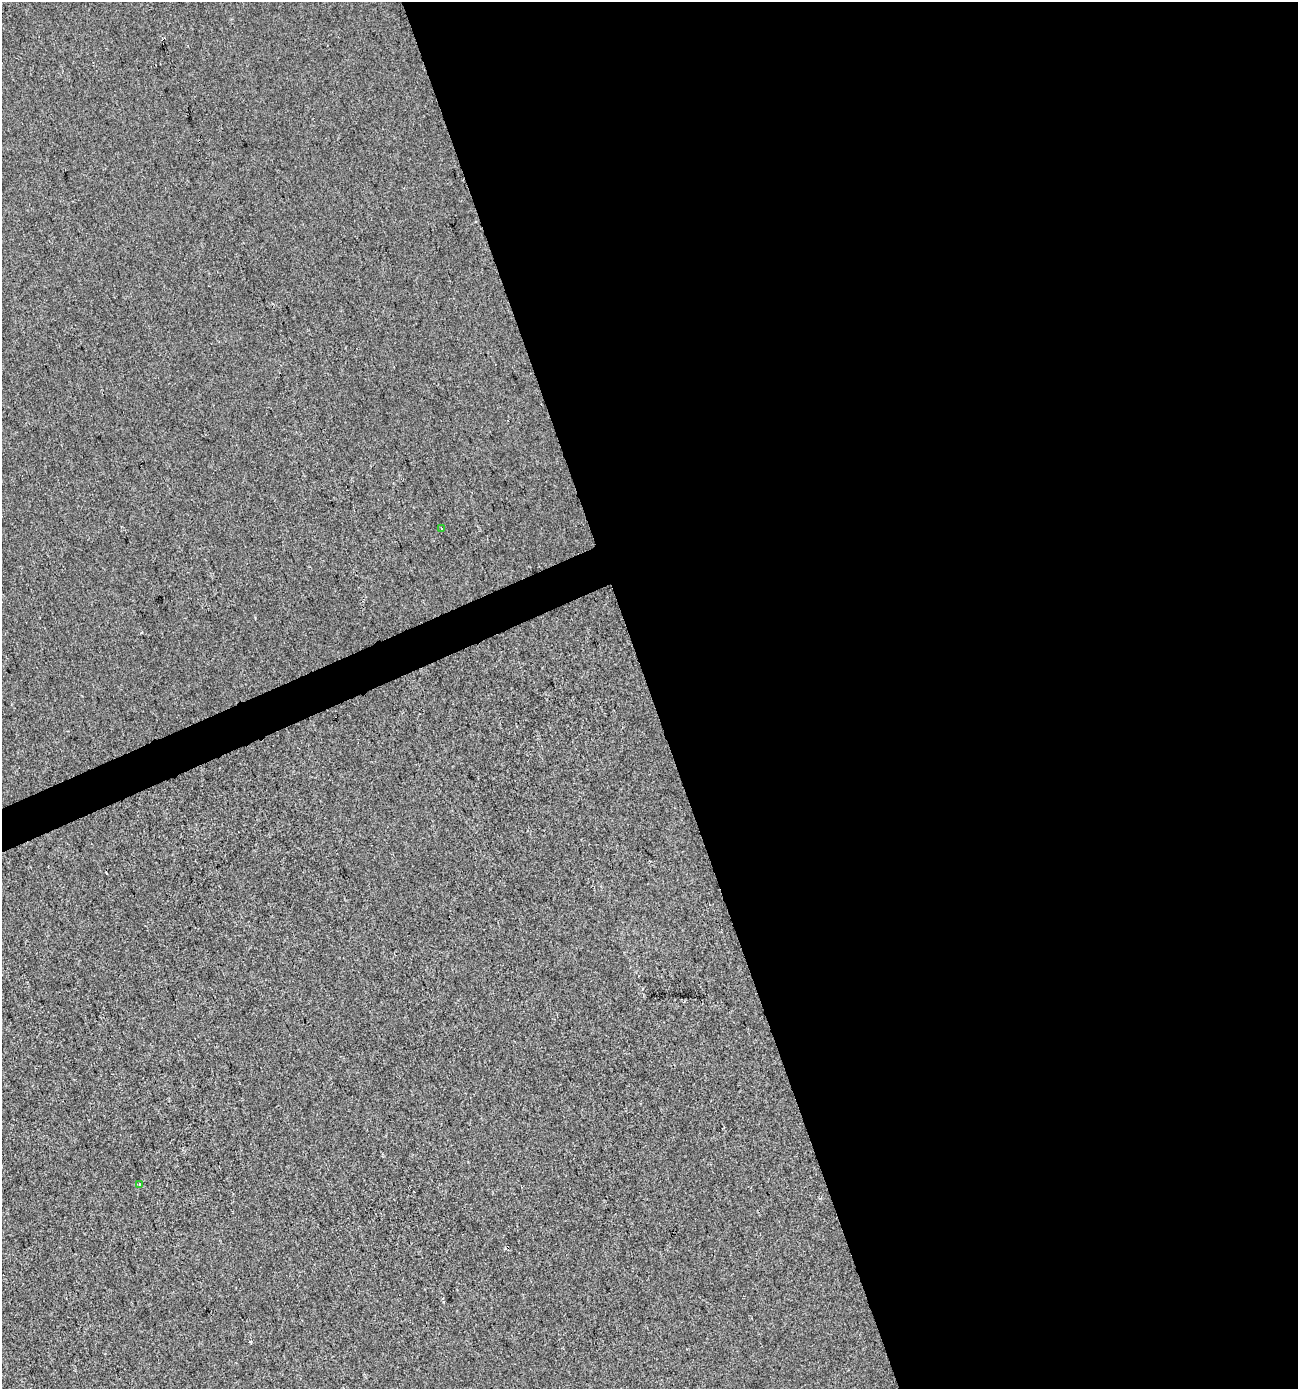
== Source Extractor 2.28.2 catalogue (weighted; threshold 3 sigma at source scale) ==
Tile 8 of 4 x 4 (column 4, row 2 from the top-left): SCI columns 3966-5261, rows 2776-4162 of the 5395 x 5549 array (HDU 1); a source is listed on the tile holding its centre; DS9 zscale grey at full resolution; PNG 1300 x 1391 px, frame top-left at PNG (2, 2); each listed source drawn as its Kron ellipse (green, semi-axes under 4 px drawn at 4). Shown black and unused: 51% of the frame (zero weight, under 2 of 3 exposures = <1% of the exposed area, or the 3 px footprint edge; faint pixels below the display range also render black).
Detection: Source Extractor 2.28.2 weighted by HDU 2 'WHT'; one run over the whole footprint, this tile lists its part. Background 1.49e-05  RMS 0.0056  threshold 0.0254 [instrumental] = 3 sigma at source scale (4.5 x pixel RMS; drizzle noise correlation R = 1.50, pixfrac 1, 0.0396/0.0396 arcsec/px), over >= 5 px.
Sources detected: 4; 2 cosmic-ray / hot-pixel residue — neither listed nor drawn; the other 2 listed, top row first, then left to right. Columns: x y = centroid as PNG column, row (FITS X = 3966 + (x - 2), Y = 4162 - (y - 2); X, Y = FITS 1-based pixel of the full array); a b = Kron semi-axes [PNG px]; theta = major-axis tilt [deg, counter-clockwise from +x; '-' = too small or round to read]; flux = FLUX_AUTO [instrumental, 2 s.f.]
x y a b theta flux
441 528 3 2 - 0.95
140 1185 3 3 - 0.72